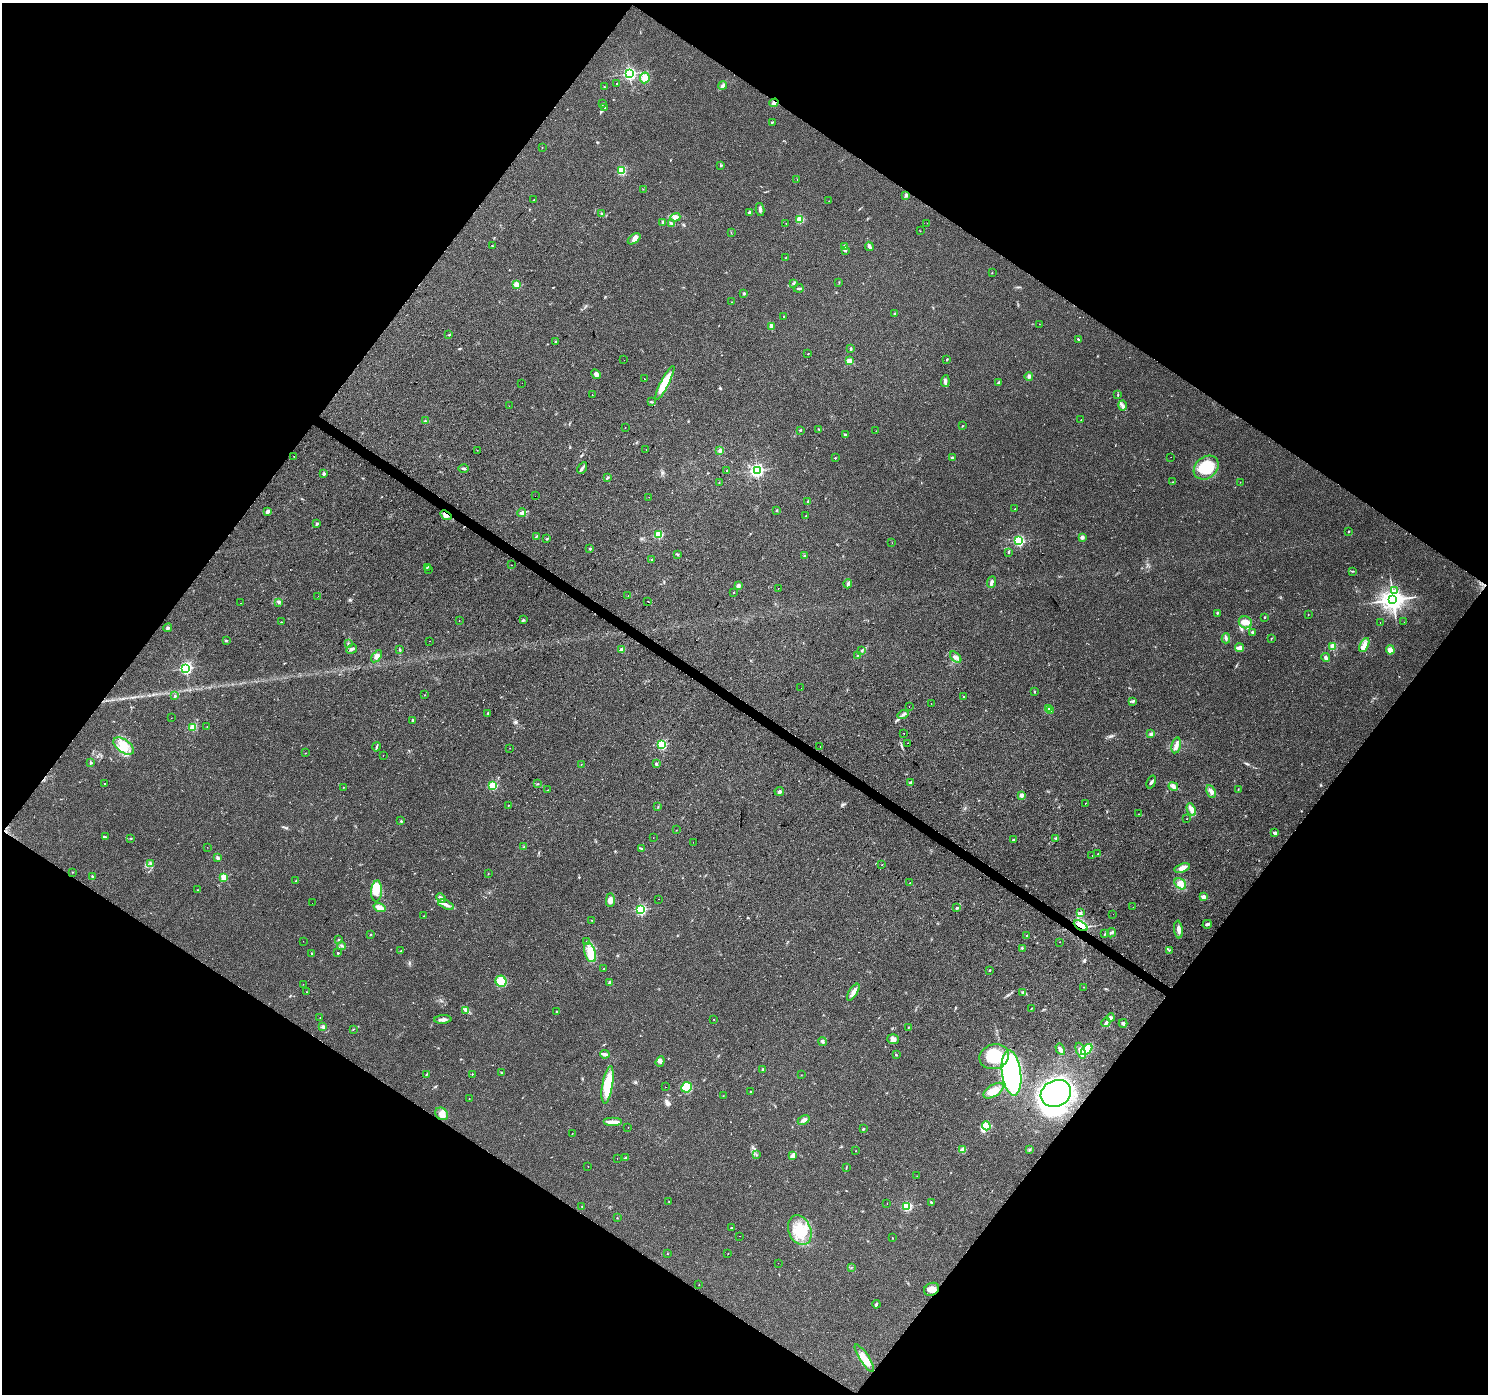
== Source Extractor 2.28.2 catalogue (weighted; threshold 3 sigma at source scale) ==
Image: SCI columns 6-5949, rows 250-5814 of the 5949 x 5997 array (HDU 1 of 3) = the unmasked area's bounding box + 8 px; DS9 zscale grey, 4 x 4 block average (1 PNG px = mean of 4 x 4 image px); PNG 1490 x 1396 px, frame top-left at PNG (2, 3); each listed source drawn as its Kron ellipse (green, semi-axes under 4 px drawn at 4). Shown black and unused: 49% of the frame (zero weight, under 2 of 3 exposures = <1% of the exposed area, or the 3 px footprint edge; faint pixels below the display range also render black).
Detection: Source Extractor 2.28.2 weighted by HDU 2 'WHT'. Background 0.0542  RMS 0.006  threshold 0.027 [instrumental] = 3 sigma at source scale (4.5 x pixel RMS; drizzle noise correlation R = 1.50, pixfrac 1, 0.0396/0.0396 arcsec/px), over >= 5 px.
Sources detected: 367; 3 inside a brighter object's white glare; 7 cosmic-ray / hot-pixel residue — neither listed nor drawn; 2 coinciding with a brighter row at this scale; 12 inside a brighter listed object's ellipse — not listed separately; the other 343 listed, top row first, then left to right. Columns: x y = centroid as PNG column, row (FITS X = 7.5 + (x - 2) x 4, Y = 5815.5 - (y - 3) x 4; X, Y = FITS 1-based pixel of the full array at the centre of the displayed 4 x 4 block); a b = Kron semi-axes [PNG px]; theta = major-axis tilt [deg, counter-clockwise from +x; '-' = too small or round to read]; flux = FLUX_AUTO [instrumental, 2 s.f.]
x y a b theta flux
629 74 2 2 - 810
645 78 5 4 - 35
617 83 2 2 - 6.9
722 86 4 3 - 6.5
604 87 4 2 - 1.8
774 103 4 3 - 11
602 104 2 2 - 4
605 107 2 2 - 1.7
772 122 3 2 - 2.5
542 148 2 2 - 0.9
721 165 3 2 - 3.3
621 170 2 2 - 270
797 179 2 2 - 0.89
643 189 2 2 - 0.96
906 195 3 3 - 5.9
534 199 2 2 - 3.7
829 201 2 2 - 0.97
760 210 6 2 -78 6.5
749 213 2 2 - 19
602 214 3 2 - 3.9
675 217 5 3 - 12
800 219 2 2 - 170
662 223 4 2 - 4.5
672 223 4 2 - 5.5
786 223 2 2 - 1.1
927 223 2 2 - 0.6
920 231 2 2 - 0.91
731 232 2 2 - 0.97
634 239 7 3 36 15
492 246 2 2 - 3.1
869 246 5 2 - 10
845 247 2 2 - 48
845 250 2 2 - 17
785 258 2 2 - 1.2
992 273 2 2 - 1
839 282 2 2 - 1.4
793 283 3 2 - 3.3
517 285 2 2 - 130
799 288 5 2 - 5.6
744 293 2 2 - 4.6
731 302 2 2 - 0.59
895 313 3 2 - 3.1
784 316 2 2 - 2.9
1039 324 2 2 - 0.8
771 326 3 2 - 1.7
449 335 2 2 - 5.4
1078 339 3 2 - 2.7
555 342 3 2 - 2.7
850 349 3 2 - 3.5
808 354 2 2 - 2.1
947 359 2 2 - 7
624 360 2 2 - 2.8
849 361 2 2 - 79
596 374 5 3 - 10
1029 376 4 3 - 7
644 378 2 2 - 2.4
945 381 6 3 84 8.9
999 382 3 2 - 2.9
522 383 2 2 - 2.8
665 383 19 4 62 90
592 395 2 2 - 1.3
1118 395 2 2 - 2
651 402 3 2 - 2.6
1123 405 5 2 - 7.6
509 406 2 2 - 1.4
1081 420 2 2 - 0.92
425 421 2 2 - 1.3
962 426 2 2 - 1.9
625 428 2 2 - 0.89
819 429 3 2 - 2.6
800 430 2 2 - 3.2
876 431 2 2 - 2.1
845 434 3 2 - 3
477 450 2 2 - 0.74
646 450 2 2 - 0.73
720 451 3 3 - 6.3
294 456 2 2 - 4.9
1171 457 2 2 - 0.6
835 458 2 2 - 4.6
952 458 4 2 - 4.9
464 468 5 2 - 3.6
582 468 6 2 60 7.6
1206 468 13 10 41 130
757 470 2 2 - 800
726 471 2 2 - 1.5
324 473 2 2 - 26
607 478 4 2 - 4
1173 482 2 2 - 2.2
1240 482 2 2 - 0.92
719 483 2 2 - 1.4
535 496 2 2 - 0.84
649 497 2 2 - 0.83
808 502 3 2 - 3.1
1015 509 2 2 - 2.2
777 510 3 2 - 2.8
267 512 4 3 - 7.1
522 513 4 3 - 12
446 515 6 4 -38 13
806 516 2 2 - 2.8
317 524 3 2 - 5
1348 531 2 2 - 5.4
659 534 2 2 - 210
536 536 3 2 - 2.8
1082 537 2 2 - 41
547 539 3 2 - 2.8
1019 541 2 2 - 450
892 543 2 2 - 0.92
590 549 2 2 - 8.5
1008 552 2 2 - 3
678 555 2 2 - 2.9
805 556 3 2 - 3.9
652 560 2 2 - 9.1
512 565 2 2 - 5.4
427 567 2 2 - 2.3
429 569 2 2 - 2.4
1353 571 3 2 - 2
991 582 6 3 68 7.5
848 584 4 3 - 7.8
738 586 2 2 - 46
778 588 2 2 - 2.1
1394 591 3 2 - 6.2
733 593 2 2 - 1.3
318 596 2 2 - 3.2
628 596 2 2 - 5.9
1393 600 4 3 - 3200
279 602 3 3 - 4.5
648 602 2 2 - 99
241 603 2 2 - 0.74
1217 613 3 2 - 2.6
1308 615 2 2 - 1.4
1264 617 2 2 - 3.4
459 620 2 2 - 0.99
523 620 3 2 - 3.8
281 622 2 2 - 1.1
1245 622 7 6 - 27
1380 622 2 2 - 2.3
1404 622 2 2 - 0.55
168 628 4 3 - 5.7
1252 632 3 2 - 3.9
1226 638 5 2 - 5.9
1271 638 2 2 - 1.4
226 641 3 2 - 1.9
429 641 2 2 - 1.3
348 644 3 2 - 2.8
1364 645 7 4 62 19
1333 646 2 2 - 120
1240 648 4 2 - 23
352 649 6 2 28 8.9
399 649 2 2 - 1.2
621 650 2 2 - 70
862 650 3 2 - 3.9
1390 650 4 4 - 20
857 655 2 2 - 1.4
377 656 7 4 53 15
956 657 7 3 -44 11
1326 658 5 3 - 9
186 668 2 2 - 700
801 688 2 2 - 0.43
1034 692 2 2 - 2
424 695 2 2 - 1.4
175 696 3 2 - 4.1
964 697 2 2 - 2.2
1133 701 4 3 - 5.3
931 703 2 2 - 1.5
909 706 2 2 - 2.7
1048 709 2 2 - 87
1050 711 2 2 - 14
488 713 3 2 - 2.9
903 715 5 2 - 7.7
172 718 2 2 - 0.49
413 720 3 2 - 3.8
193 727 2 2 - 140
207 727 2 2 - 1.6
904 733 2 2 - 0.94
1151 734 3 3 - 9
908 743 2 2 - 5.6
662 745 2 2 - 290
1176 745 8 3 78 15
124 746 12 6 -35 42
820 746 2 2 - 2.8
376 747 5 2 - 3.7
510 748 2 2 - 1
306 753 2 2 - 1.3
383 755 2 2 - 0.72
90 763 3 2 - 3
656 764 3 2 - 4.6
581 765 2 2 - 1.1
1151 782 7 3 70 6.8
910 783 2 2 - 21
105 784 2 2 - 6.1
538 784 2 2 - 1.7
492 786 2 2 - 240
1173 786 5 4 - 9.8
343 787 2 2 - 1.8
1238 789 2 2 - 1.1
548 790 2 2 - 2
779 791 5 3 - 9.9
1211 792 7 3 -64 11
1021 795 3 3 - 13
1085 803 2 2 - 1.2
508 806 2 2 - 1.3
658 807 2 2 - 1.7
1191 810 6 4 -63 20
1139 814 2 2 - 11
1187 819 2 2 - 1.9
401 821 3 2 - 2.8
676 830 2 2 - 0.63
1274 833 3 3 - 7.6
105 837 3 2 - 2.6
131 838 2 2 - 1.9
653 838 2 2 - 0.79
1056 838 3 2 - 2.6
1013 840 2 2 - 2.4
693 842 2 2 - 0.47
207 847 2 2 - 0.5
524 847 3 2 - 2.5
641 848 3 2 - 3.3
1098 854 3 2 - 1.8
1092 855 2 2 - 1.5
218 858 3 2 - 7.8
150 863 3 2 - 4.6
882 864 2 2 - 1.2
1182 868 8 4 18 20
72 872 2 2 - 1.5
488 873 2 2 - 1.2
92 876 2 2 - 2.3
224 877 2 2 - 100
296 881 2 2 - 1.3
910 883 2 2 - 11
1180 884 6 5 - 17
198 890 2 2 - 3.9
377 891 10 5 85 33
1203 897 3 3 - 12
441 898 5 3 - 9.6
659 899 2 2 - 1.3
610 900 7 4 88 17
312 903 2 2 - 2.6
446 905 8 3 -24 14
379 907 6 2 -18 27
1133 907 2 2 - 1
957 908 3 2 - 4.5
641 910 2 2 - 480
1081 912 2 2 - 2.4
1113 914 2 2 - 4.2
424 916 2 2 - 1.7
592 920 2 2 - 1
1207 924 4 2 - 10
1081 926 7 4 -29 90
1178 929 9 3 -84 16
1111 933 5 2 - 5.1
1105 934 2 2 - 1.5
370 935 2 2 - 2.2
1027 935 2 2 - 3
339 939 2 2 - 1.8
303 941 2 2 - 0.7
586 942 2 2 - 2.2
1060 942 2 2 - 1.7
341 946 4 2 - 5
1022 948 3 2 - 2.7
1169 950 2 2 - 1.8
401 951 2 2 - 1.2
590 952 10 5 -71 35
312 953 2 2 - 2
338 953 2 2 - 5.6
604 969 2 2 - 2.4
989 970 2 2 - 2.7
501 981 6 5 - 67
610 983 4 4 - 9.4
303 984 2 2 - 0.9
1084 987 2 2 - 0.71
307 992 2 2 - 1
853 992 10 3 58 15
1023 992 4 2 - 5.1
1032 1008 2 2 - 1.4
465 1011 3 2 - 2.4
556 1012 2 2 - 5.2
320 1017 2 2 - 0.98
1111 1018 4 3 - 6.9
443 1019 8 3 3 13
714 1019 2 2 - 2.1
1106 1023 5 2 - 6.8
1123 1023 4 3 - 7.3
323 1027 3 3 - 6.7
908 1028 2 2 - 2.4
353 1029 2 2 - 1.4
893 1039 6 4 -20 18
822 1041 4 3 - 5.3
1060 1049 6 3 -61 11
1087 1050 7 3 45 100
1081 1051 8 4 -68 18
605 1054 5 2 - 11
896 1055 3 2 - 2.2
994 1057 15 12 18 160
660 1061 5 4 - 11
763 1069 2 2 - 4.7
502 1073 2 2 - 1.8
1011 1073 23 9 -83 450
426 1074 4 2 - 3.3
472 1074 2 2 - 2.5
801 1075 2 2 - 0.98
608 1085 19 5 81 130
666 1087 2 2 - 0.53
686 1087 5 5 - 100
994 1091 11 6 33 47
750 1092 2 2 - 1.7
1056 1093 16 13 27 960
723 1096 2 2 - 1.1
469 1099 2 2 - 1.4
442 1114 7 5 -39 24
804 1120 6 3 24 14
612 1122 9 4 0 21
986 1126 4 4 - 53
628 1128 2 2 - 0.87
863 1129 2 2 - 10
572 1133 2 2 - 1.1
963 1150 4 3 - 7.2
1030 1150 3 2 - 3.2
855 1151 2 2 - 0.75
756 1155 3 2 - 2.5
792 1155 3 2 - 5.2
617 1158 2 2 - 0.63
625 1158 3 2 - 2.7
588 1166 2 2 - 0.99
846 1168 3 2 - 2.3
917 1176 2 2 - 0.68
669 1202 2 2 - 1.9
931 1202 3 2 - 3
887 1203 2 2 - 1.6
582 1206 2 2 - 1.6
907 1206 2 2 - 320
617 1218 2 2 - 1.1
732 1228 2 2 - 2.3
800 1230 15 11 -69 86
740 1236 2 2 - 1.9
892 1238 3 2 - 1.5
667 1254 2 2 - 1.3
728 1254 2 2 - 1
778 1263 2 2 - 0.76
851 1268 2 2 - 1.8
699 1285 2 2 - 0.68
931 1289 8 6 27 26
876 1304 4 2 - 6.4
864 1358 16 4 -57 51
Overlapping masked pixels (flux is a lower limit): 4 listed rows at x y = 774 103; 446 515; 1081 926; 931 1289
Diffuse or blended objects may show on this block-average render without a row.